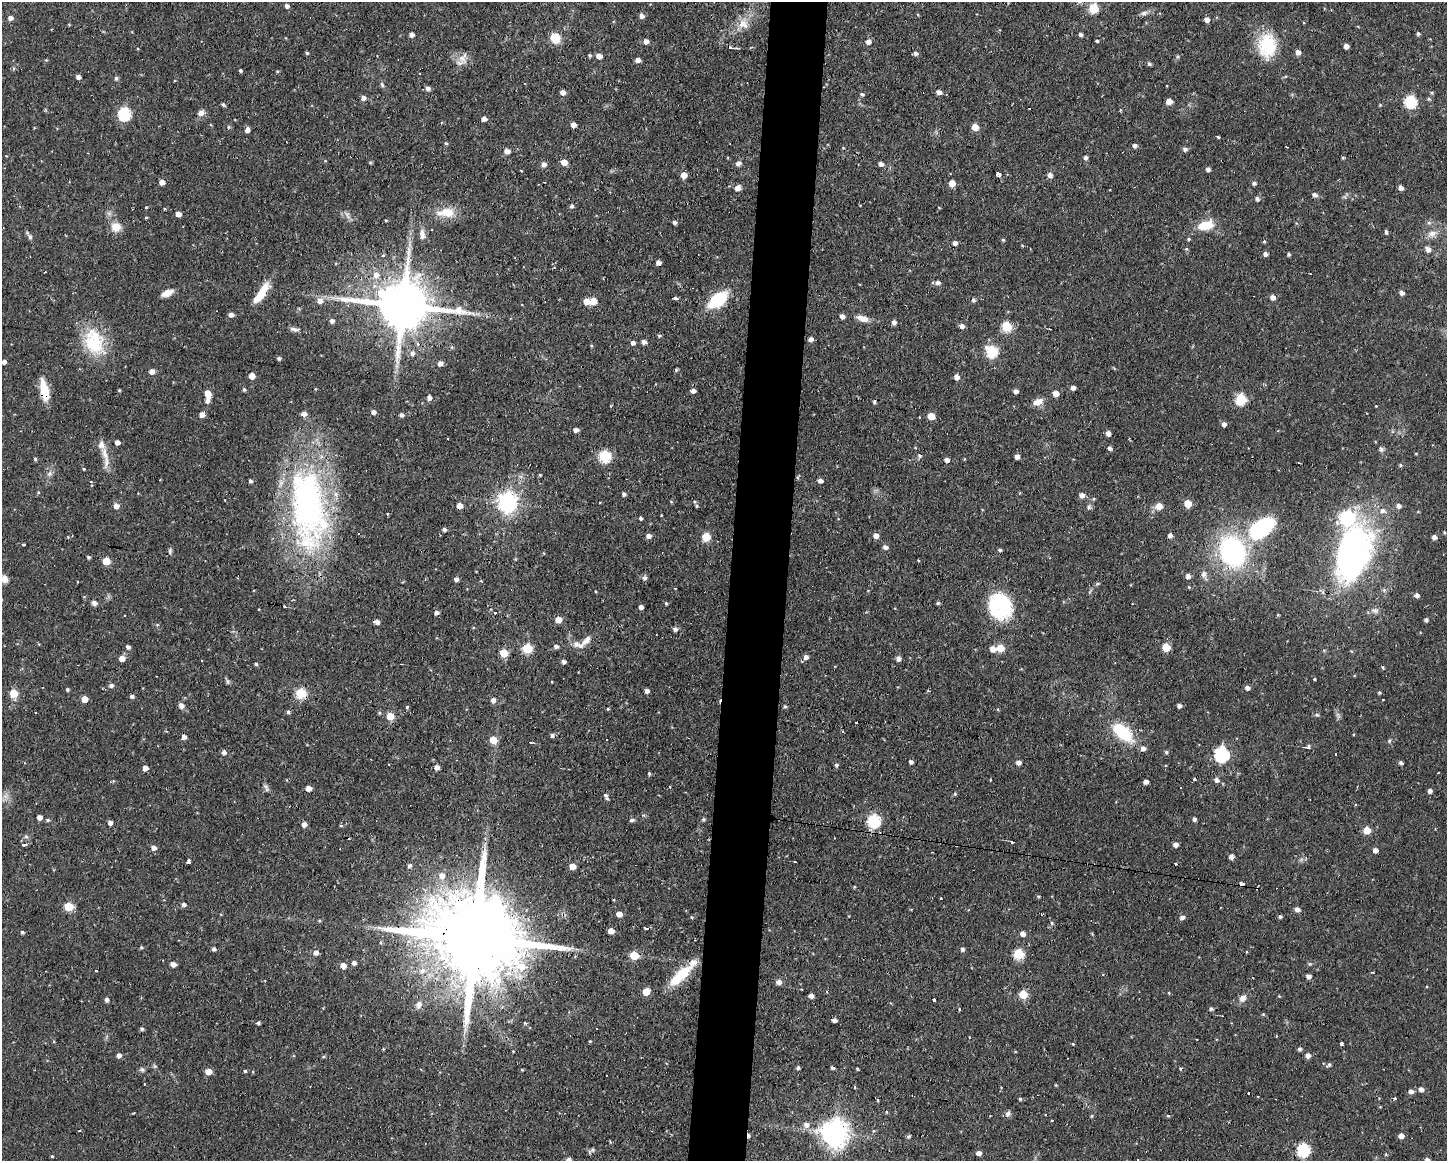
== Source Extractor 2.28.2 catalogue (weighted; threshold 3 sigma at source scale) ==
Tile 8 of 3 x 4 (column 2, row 3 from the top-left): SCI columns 1551-2995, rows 1160-2318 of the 4658 x 4636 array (HDU 1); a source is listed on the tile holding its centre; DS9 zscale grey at full resolution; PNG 1449 x 1163 px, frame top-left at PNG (2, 2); no overlay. Shown black and unused: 4% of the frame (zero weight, under 2 of 3 exposures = <1% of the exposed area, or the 3 px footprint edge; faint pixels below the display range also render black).
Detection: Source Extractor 2.28.2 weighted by HDU 2 'WHT'; one run over the whole footprint, this tile lists its part. Background 0.108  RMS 0.0061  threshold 0.0276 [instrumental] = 3 sigma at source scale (4.5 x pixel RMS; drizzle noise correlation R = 1.50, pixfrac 1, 0.05/0.05 arcsec/px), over >= 5 px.
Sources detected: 431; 22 cosmic-ray / hot-pixel residue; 1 long thin detection or spike segment (spike, bleed or trail) — not listed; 10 inside a brighter listed object's ellipse — not listed separately; the other 398 listed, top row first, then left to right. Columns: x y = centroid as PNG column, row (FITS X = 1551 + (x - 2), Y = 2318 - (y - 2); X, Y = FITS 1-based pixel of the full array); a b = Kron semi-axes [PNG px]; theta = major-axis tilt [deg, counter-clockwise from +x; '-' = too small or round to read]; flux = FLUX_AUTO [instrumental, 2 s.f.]
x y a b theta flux
287 6 5 4 - 2
1093 8 6 5 - 27
1144 13 10 6 16 2.1
642 16 5 5 - 2.6
10 18 5 5 - 2.6
1207 20 5 4 - 3.5
742 24 19 10 53 8.4
1081 34 4 4 - 1.6
1418 34 4 4 - 1.2
412 35 4 4 - 2.5
555 38 10 9 - 11
646 41 5 5 - 3.1
868 41 5 5 - 3.2
1097 41 3 3 - 1.2
1267 46 31 22 90 27
1346 46 4 4 - 3
1298 52 5 5 - 2.9
307 53 4 3 - 0.84
916 53 5 4 - 1.9
589 55 4 4 - 1
599 56 5 4 - 4.4
463 58 17 11 80 5.5
638 60 5 4 - 3
1149 64 5 4 - 1.2
240 70 3 3 - 1.1
277 71 4 3 - 0.6
78 77 4 4 - 2.8
116 78 5 5 - 1.4
382 85 8 5 -63 1.2
428 88 5 4 - 2.4
563 92 5 4 - 3.3
939 92 5 4 - 2.7
1432 93 5 4 - 0.83
862 94 5 4 - 1.1
363 98 5 5 - 2.9
1429 99 5 5 - 0.95
1169 101 5 5 - 6
1410 102 6 6 - 58
223 104 4 3 - 1.2
1380 105 4 4 - 0.53
201 113 8 6 27 3.3
124 114 6 6 - 72
484 119 5 4 - 2.6
573 125 5 4 - 3.7
229 127 4 4 - 0.91
975 127 5 5 - 9.5
247 130 5 4 - 3
1218 136 3 3 - 1.4
446 143 4 4 - 0.92
1135 146 5 5 - 1.8
1185 149 5 5 - 1.8
507 151 5 5 - 4.3
1085 158 5 4 - 1.9
1343 158 4 3 - 0.78
564 162 5 5 - 6.7
738 163 5 5 - 2.8
543 164 6 6 - 2.6
881 164 5 5 - 2.4
1208 169 4 4 - 2
998 174 4 4 - 9.4
684 175 5 5 - 7.1
1050 175 5 5 - 2.7
162 182 4 4 - 3.6
952 183 5 5 - 6.6
1254 183 5 4 - 1.5
1400 187 5 4 - 2.8
738 188 6 5 - 3.9
1315 195 6 5 - 2
1257 199 6 5 - 1.6
572 206 5 5 - 1.3
447 212 17 11 -5 12
178 214 5 4 - 3
146 217 4 3 - 0.57
675 222 4 4 - 1.6
1429 223 6 5 - 1.3
1206 225 16 9 13 15
116 227 11 10 - 7.3
1386 232 5 4 - 1.1
1432 233 13 8 12 4.3
422 234 16 7 -83 3.4
30 237 8 5 -64 1.6
1189 239 4 4 - 0.72
1003 240 4 4 - 0.78
1264 241 5 4 - 0.75
955 243 4 4 - 2.4
1186 249 5 5 - 0.79
1428 249 6 5 - 3.3
408 252 17 7 85 5.2
1265 254 4 4 - 2.4
1289 254 4 3 - 1.1
383 256 4 4 - 0.95
658 263 4 4 - 3.2
376 275 8 7 - 5
938 283 6 5 - 2
167 293 13 6 25 5
261 293 25 8 56 14
1401 293 5 4 - 2.5
1273 297 5 5 - 3.2
675 299 4 3 - 6.8
717 300 19 10 38 31
973 300 5 4 - 1.5
320 301 7 7 - 4
586 301 6 5 - 5.1
593 301 9 8 - 4.7
403 305 19 13 -8 4000
231 314 4 4 - 2.9
842 316 4 4 - 2.9
863 318 13 6 -16 5.8
332 321 5 5 - 2.2
894 322 5 4 - 2.4
962 326 5 5 - 2.8
1007 326 6 5 - 29
294 329 12 5 -9 2.2
659 336 4 4 - 1
811 339 4 4 - 2.9
94 342 38 25 -68 31
644 342 4 4 - 2.6
633 343 4 4 - 2.4
991 351 7 6 - 53
412 353 7 6 - 2.3
279 358 4 4 - 1.4
4 362 4 4 - 2.2
440 363 5 5 - 2.7
676 370 5 4 - 0.85
152 371 5 4 - 4.2
252 376 5 5 - 6.7
956 377 5 5 - 3.7
1073 388 4 4 - 2.5
244 389 5 4 - 1.1
44 390 24 8 -78 14
693 391 4 4 - 2.7
1015 391 5 4 - 2.3
1056 393 5 5 - 4.6
208 394 7 5 -64 7.9
429 398 5 4 - 2.7
1241 399 6 6 - 42
207 400 5 4 - 2.4
1038 402 14 8 22 4.8
1376 406 2 2 - 0.37
373 412 4 4 - 2.5
202 414 5 5 - 3.3
401 415 4 4 - 1.8
931 416 5 5 - 8.4
919 417 3 2 - 0.47
1224 424 5 5 - 2.2
576 430 5 4 - 2.6
1108 433 4 4 - 2.9
117 442 4 4 - 2.8
101 445 11 9 -66 3.9
1110 448 5 4 - 1.9
1381 449 5 5 - 1.9
1416 454 4 2 - 0.46
605 456 6 6 - 49
920 456 5 5 - 0.98
1017 456 4 4 - 2.9
35 459 4 4 - 1
964 459 5 3 - 0.45
947 460 5 4 - 2.5
106 462 20 7 84 5
1401 465 5 4 - 0.8
83 469 3 3 - 0.87
50 473 12 5 29 2
540 475 4 4 - 0.62
797 477 6 4 88 0.74
820 480 5 5 - 2.3
250 481 4 3 - 1.5
624 494 4 4 - 1.6
1082 495 5 5 - 3.4
1094 499 5 4 - 0.83
225 500 3 2 - 0.38
307 502 92 44 -83 200
507 502 7 7 - 340
671 502 5 3 - 0.59
695 502 5 3 - 0.64
1188 503 5 5 - 11
116 506 5 5 - 3.9
459 506 5 5 - 5.5
696 506 5 4 - 0.72
1159 506 6 6 - 6.4
1399 506 5 5 - 2.2
1089 507 7 5 88 1.4
641 518 4 4 - 1.2
1261 528 34 19 35 48
444 529 5 4 - 1.5
1444 532 3 3 - 0.64
1170 535 5 5 - 2.3
648 536 6 5 - 2.7
876 536 5 5 - 3.2
706 537 8 7 - 7.5
1434 537 4 4 - 2.4
23 544 3 3 - 1.5
885 547 5 5 - 2.5
1000 550 5 3 - 1.1
170 551 8 5 81 1.3
1233 551 22 17 -62 120
1353 553 63 35 73 190
88 557 4 3 - 1.1
918 560 4 3 - 0.49
106 561 5 5 - 12
1204 575 14 7 -75 3.1
1188 576 5 5 - 2.7
644 578 6 5 - 1.9
4 579 8 7 - 3.9
456 579 4 4 - 2.4
1097 584 6 3 19 0.81
675 588 3 2 - 0.55
1384 590 6 5 - 1.3
1417 595 4 4 - 2.4
94 603 5 5 - 2.6
666 603 4 3 - 0.85
938 603 4 4 - 1
1000 606 28 24 -63 47
641 607 4 4 - 2.4
1375 610 10 7 -18 2.4
495 612 3 3 - 0.97
436 613 5 4 - 2.3
558 620 5 5 - 7.4
1426 620 4 4 - 1.3
377 622 6 4 -9 2.9
157 625 5 4 - 0.67
675 629 4 4 - 2.3
586 640 18 7 46 5.2
556 646 5 5 - 2.1
128 647 5 4 - 1.7
1166 647 5 5 - 16
527 648 5 5 - 31
1000 648 5 5 - 12
993 649 6 5 - 4.4
503 653 5 5 - 15
806 657 5 5 - 2.7
122 658 5 5 - 5.2
898 658 5 5 - 2.9
202 661 3 2 - 0.89
563 662 4 4 - 1.9
256 664 4 4 - 0.88
1383 667 4 4 - 0.78
1314 679 3 3 - 6.2
227 682 8 4 -81 1.1
111 685 5 5 - 2
1247 688 5 4 - 2.4
67 689 4 3 - 1
647 691 4 4 - 2.4
13 693 6 5 - 17
301 693 6 5 - 37
1379 693 4 4 - 0.94
132 696 4 4 - 1.7
84 699 5 5 - 6.6
1383 699 3 3 - 0.81
493 700 5 4 - 2.9
181 705 6 6 - 2.9
785 706 4 4 - 0.95
1179 706 4 4 - 2.1
407 707 5 4 - 0.72
608 709 4 3 - 0.63
998 710 5 3 - 0.55
288 712 4 4 - 1.4
379 713 5 4 - 0.8
1317 715 6 4 -2 0.89
1338 715 9 4 -54 1.5
390 716 5 5 - 12
856 722 3 2 - 0.77
1123 732 29 15 -42 26
552 735 5 4 - 1.5
184 737 5 4 - 2.6
493 740 5 5 - 10
1389 741 5 5 - 0.92
530 742 5 2 - 0.55
1309 747 6 5 - 1.5
224 752 5 4 - 2.4
1166 752 5 5 - 1
1221 754 7 7 - 100
911 762 4 4 - 1.6
1018 762 5 4 - 2.8
1401 763 4 4 - 1.5
388 764 3 3 - 1.3
836 765 4 4 - 1.3
437 767 4 4 - 3.1
145 768 4 4 - 3.6
649 774 4 3 - 0.88
1194 779 4 3 - 0.63
1217 780 6 5 - 2.2
1146 782 4 4 - 2.6
308 788 5 4 - 4.4
267 790 7 6 - 1.4
1430 791 4 4 - 2.3
955 794 5 4 - 0.83
606 797 8 4 -65 1.8
39 817 4 4 - 3.2
703 819 5 5 - 0.94
1194 819 4 4 - 1.7
48 820 5 4 - 1.1
632 820 7 5 3 1.2
874 821 6 6 - 67
110 822 4 4 - 2.7
304 824 5 5 - 3.1
341 825 4 3 - 0.97
1367 830 5 5 - 12
26 836 6 5 - 1.1
1012 842 4 2 - 0.97
24 844 3 3 - 4.1
1175 845 4 4 - 3.3
153 848 5 5 - 3
1375 850 5 4 - 3.1
1231 857 4 4 - 2.9
188 862 4 3 - 1.8
795 862 3 2 - 0.53
1175 864 3 2 - 0.79
409 866 5 4 - 1.4
572 866 5 4 - 6
442 875 8 7 - 4.5
1038 896 4 4 - 0.69
941 898 3 2 - 0.66
184 904 5 5 - 1.7
68 906 6 5 - 19
1297 909 5 5 - 2.7
619 914 5 4 - 4.8
691 917 5 3 - 0.5
1182 917 5 5 - 2.3
1280 917 4 4 - 1.2
1052 923 5 4 - 0.97
646 928 4 2 - 1.7
611 931 5 4 - 5.3
22 932 4 4 - 1.1
1022 934 5 5 - 3.1
475 938 45 19 -9 16000
141 947 4 4 - 0.79
214 949 4 4 - 1.6
962 949 5 4 - 1.6
1246 952 4 2 - 0.54
316 953 6 5 - 2.9
1018 954 6 5 - 33
634 955 5 5 - 20
354 963 5 4 - 2
173 964 5 4 - 3.5
343 965 5 5 - 5.1
96 971 3 2 - 0.9
422 971 9 7 42 3.5
1373 972 3 2 - 0.67
1103 974 3 3 - 0.61
681 975 34 11 42 20
1309 976 5 4 - 2.4
265 980 3 2 - 0.45
779 982 5 5 - 3.6
801 989 3 2 - 0.45
646 992 5 5 - 10
1169 993 4 3 - 0.51
1023 994 5 5 - 16
811 996 5 4 - 2.9
1279 996 4 4 - 0.49
1243 998 11 8 50 3.5
106 1000 4 4 - 1.9
934 1000 3 3 - 0.92
419 1004 9 6 73 2.6
959 1009 4 3 - 0.5
1211 1009 4 3 - 1.3
834 1020 4 3 - 2.1
258 1023 5 4 - 0.88
525 1023 4 4 - 0.77
142 1029 4 4 - 1.3
590 1041 5 3 - 0.51
1073 1044 4 3 - 0.55
1342 1044 4 3 - 2.1
383 1049 3 3 - 0.52
1299 1049 4 4 - 1.5
119 1055 5 5 - 2.4
1308 1055 5 5 - 3.1
323 1057 5 3 - 0.69
1329 1065 6 5 - 1.2
155 1066 6 4 18 0.78
798 1068 4 3 - 1.2
832 1068 4 3 - 1.5
857 1068 3 2 - 0.6
421 1069 3 3 - 0.53
1180 1069 5 3 - 0.63
522 1070 4 3 - 0.48
208 1071 5 5 - 6.8
245 1071 4 3 - 0.96
144 1084 2 2 - 0.55
1056 1085 4 3 - 0.55
1421 1089 5 5 - 2.6
1411 1091 5 5 - 2.6
1248 1093 3 2 - 0.53
1020 1099 4 4 - 0.92
1395 1099 3 3 - 1.3
878 1100 3 3 - 3
886 1112 4 3 - 0.55
1008 1114 9 6 61 2
1092 1116 5 3 - 0.62
1168 1116 4 4 - 0.64
806 1125 8 7 - 3.5
835 1133 9 9 - 730
909 1136 5 4 - 1.2
1401 1136 5 5 - 3.3
593 1150 7 6 - 1.4
1303 1150 6 6 - 74
979 1153 5 5 - 2.7
52 1156 3 3 - 0.53
1427 1160 5 4 - 3.3
Overlapping masked pixels (flux is a lower limit): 5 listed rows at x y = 178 214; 44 390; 1353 553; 301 693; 475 938
Isophote crosses this tile's border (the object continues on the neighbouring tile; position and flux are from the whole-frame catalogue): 2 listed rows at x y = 4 579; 1427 1160